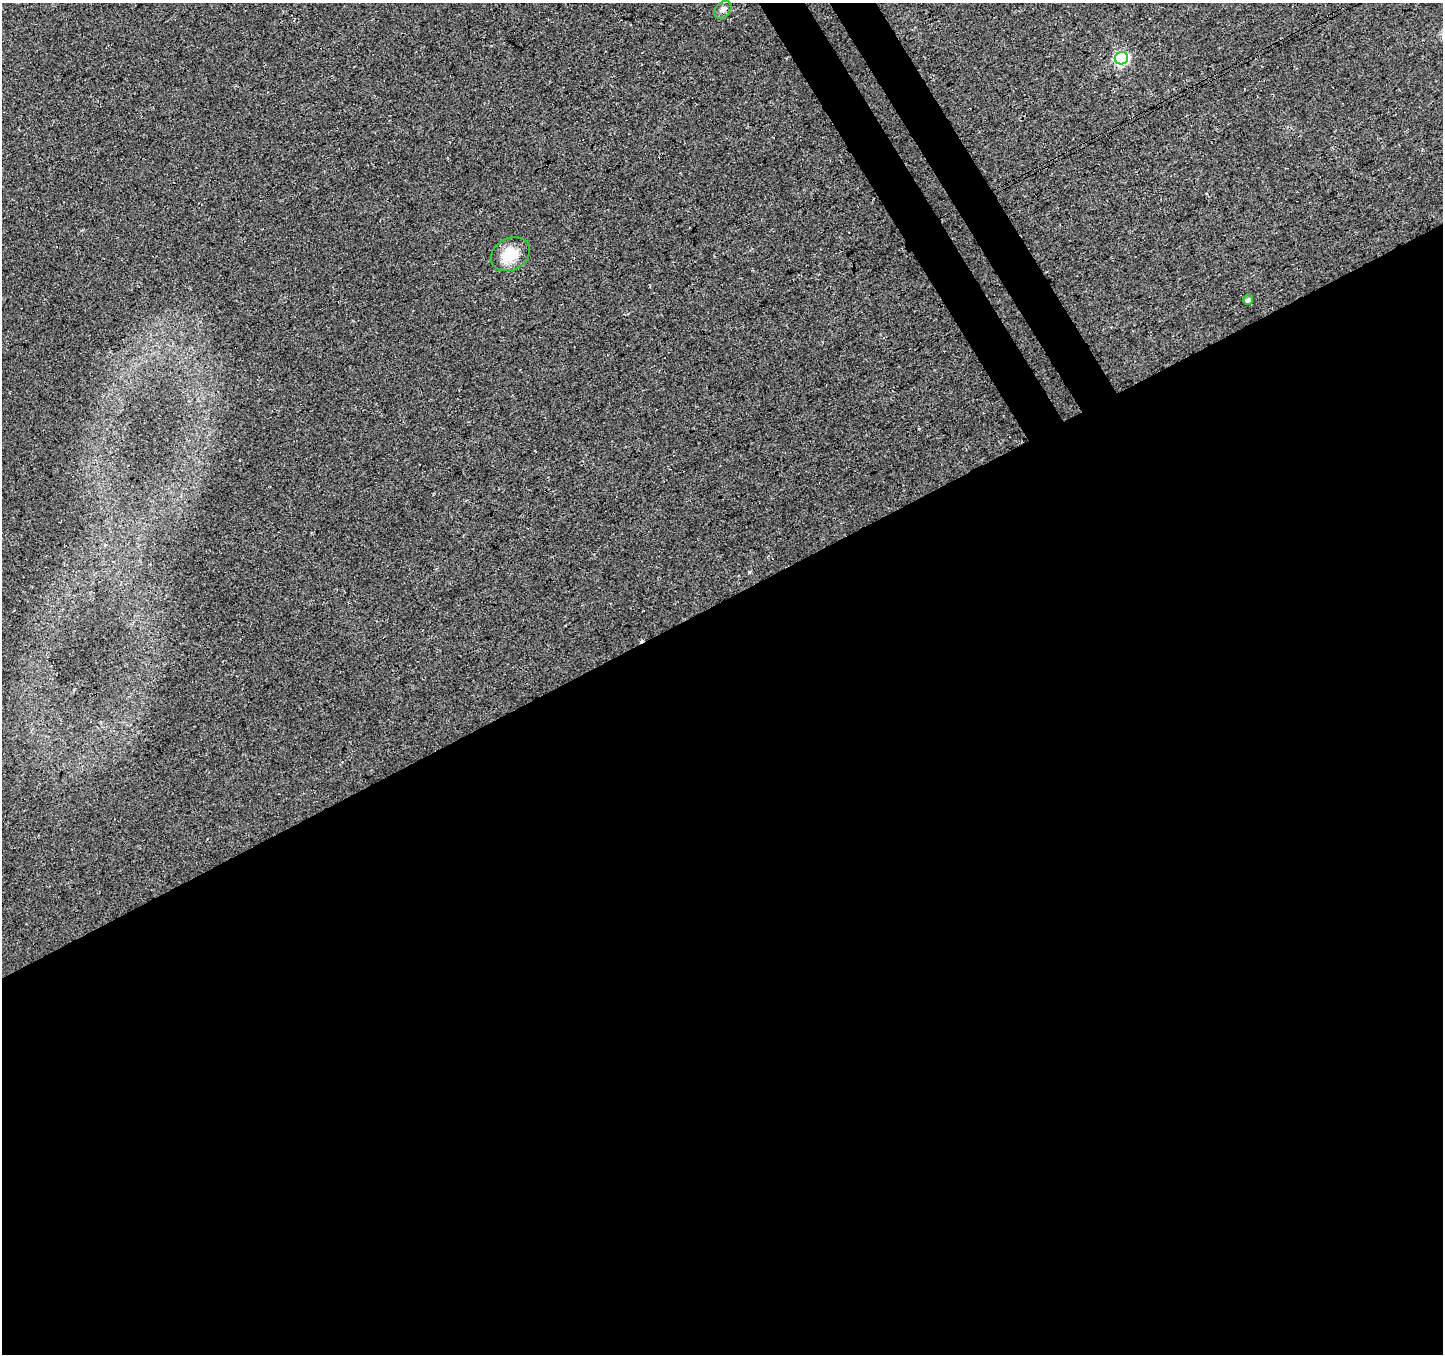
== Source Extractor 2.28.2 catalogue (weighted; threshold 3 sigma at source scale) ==
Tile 15 of 4 x 4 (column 3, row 4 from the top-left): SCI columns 2938-4378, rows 196-1547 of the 5871 x 5740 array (HDU 1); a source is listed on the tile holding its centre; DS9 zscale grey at full resolution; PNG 1445 x 1356 px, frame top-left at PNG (2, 3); each listed source drawn as its Kron ellipse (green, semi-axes under 4 px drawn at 4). Shown black and unused: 58% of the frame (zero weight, under 3 of 4 exposures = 5% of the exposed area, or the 3 px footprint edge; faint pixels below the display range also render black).
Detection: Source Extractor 2.28.2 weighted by HDU 2 'WHT'; one run over the whole footprint, this tile lists its part. Background 0.0524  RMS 0.0082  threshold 0.0367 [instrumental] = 3 sigma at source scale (4.5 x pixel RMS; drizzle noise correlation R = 1.50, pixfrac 1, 0.0396/0.0396 arcsec/px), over >= 5 px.
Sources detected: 5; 1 cosmic-ray / hot-pixel residue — neither listed nor drawn; the other 4 listed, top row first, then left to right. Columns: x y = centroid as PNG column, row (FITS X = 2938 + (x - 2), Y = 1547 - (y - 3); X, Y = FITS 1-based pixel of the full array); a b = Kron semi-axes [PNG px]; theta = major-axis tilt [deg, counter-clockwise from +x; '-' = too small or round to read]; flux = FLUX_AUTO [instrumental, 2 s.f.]
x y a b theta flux
723 10 10 7 49 3.4
1121 58 7 6 - 100
510 254 20 15 29 19
1248 300 5 4 - 2.6